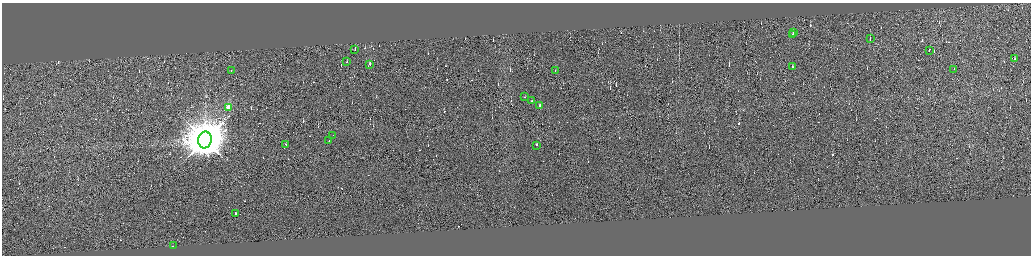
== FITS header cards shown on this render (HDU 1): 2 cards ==
NAXIS1  =                 4116
NAXIS2  =                 1014

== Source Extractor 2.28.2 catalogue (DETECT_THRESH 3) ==
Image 4116 x 1014 px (HDU 1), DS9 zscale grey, zoomed out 1/4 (1 PNG px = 4 x 4 image px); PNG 1033 x 258 px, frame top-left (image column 4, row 1011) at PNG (2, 3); each listed source drawn as its Kron ellipse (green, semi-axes under 4 px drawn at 4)
Background 0.00457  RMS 3.8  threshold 11.5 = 3 sigma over >= 5 px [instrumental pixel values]
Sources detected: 437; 414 cannot appear on this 1/4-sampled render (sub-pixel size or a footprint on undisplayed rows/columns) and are neither listed nor drawn; the other 23 listed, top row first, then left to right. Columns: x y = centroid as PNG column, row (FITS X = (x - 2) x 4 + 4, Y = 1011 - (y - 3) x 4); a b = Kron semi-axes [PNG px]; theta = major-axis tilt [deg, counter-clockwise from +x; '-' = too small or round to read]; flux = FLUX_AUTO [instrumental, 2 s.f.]
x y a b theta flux
793 32 2 1 - 2.2e+04
792 34 2 1 - 2.3e+04
870 38 3 1 - 2.9e+04
355 50 2 1 - 1.5e+03
929 50 3 1 - 1.3e+04
1014 59 2 1 - 8.3e+03
347 62 2 1 - 1.3e+04
369 64 2 1 - 1.3e+04
792 66 3 1 - 6.1e+04
954 69 2 1 - 1.4e+04
231 70 2 1 - 1.4e+04
555 70 2 1 - 3.0e+03
524 97 2 1 - 1.2e+04
531 101 2 1 - 3.3e+04
540 105 2 1 - 2.2e+04
228 107 2 2 - 1.3e+05
332 135 2 1 - 1.2e+04
205 140 8 6 81 1.6e+07
329 140 2 1 - 7.3e+03
285 144 4 1 - 3.2e+04
536 145 2 1 - 1.6e+04
235 213 2 1 - 2.3e+04
173 245 2 1 - 2.6e+04
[414 sub-pixel or undisplayed-footprint detections neither listed nor drawn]